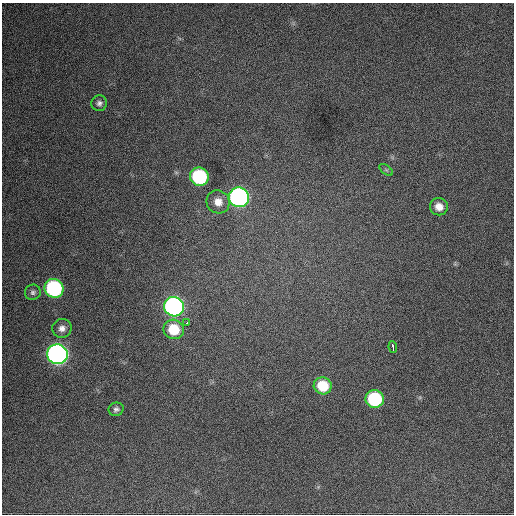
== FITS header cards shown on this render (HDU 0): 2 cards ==
NAXIS1  =                  512 / Axis length
NAXIS2  =                  512 / Axis length

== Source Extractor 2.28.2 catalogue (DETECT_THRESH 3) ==
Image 512 x 512 px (HDU 0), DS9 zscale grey, 1 PNG px = 1 image px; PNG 516 x 516 px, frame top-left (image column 1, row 512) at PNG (2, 3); each listed source drawn as its Kron ellipse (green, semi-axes under 4 px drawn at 4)
Background 679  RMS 26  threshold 77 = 3 sigma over >= 5 px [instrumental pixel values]
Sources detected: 17; all 17 listed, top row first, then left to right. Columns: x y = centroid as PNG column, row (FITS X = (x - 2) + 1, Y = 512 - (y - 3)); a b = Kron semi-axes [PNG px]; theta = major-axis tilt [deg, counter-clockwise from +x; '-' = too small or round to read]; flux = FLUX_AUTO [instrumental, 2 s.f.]
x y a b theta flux
99 103 8 7 - 6100
386 170 8 4 -37 2800
199 177 9 9 - 180000
239 197 10 9 - 540000
218 202 12 11 - 20000
439 207 9 8 - 16000
54 288 9 9 - 250000
33 292 8 7 - 5100
174 307 10 9 - 570000
187 322 4 3 - 6100
62 328 9 9 - 11000
174 329 10 9 - 57000
393 347 6 3 -82 12000
57 354 10 10 - 910000
323 386 9 8 - 53000
375 399 9 9 - 150000
116 409 7 6 - 5200